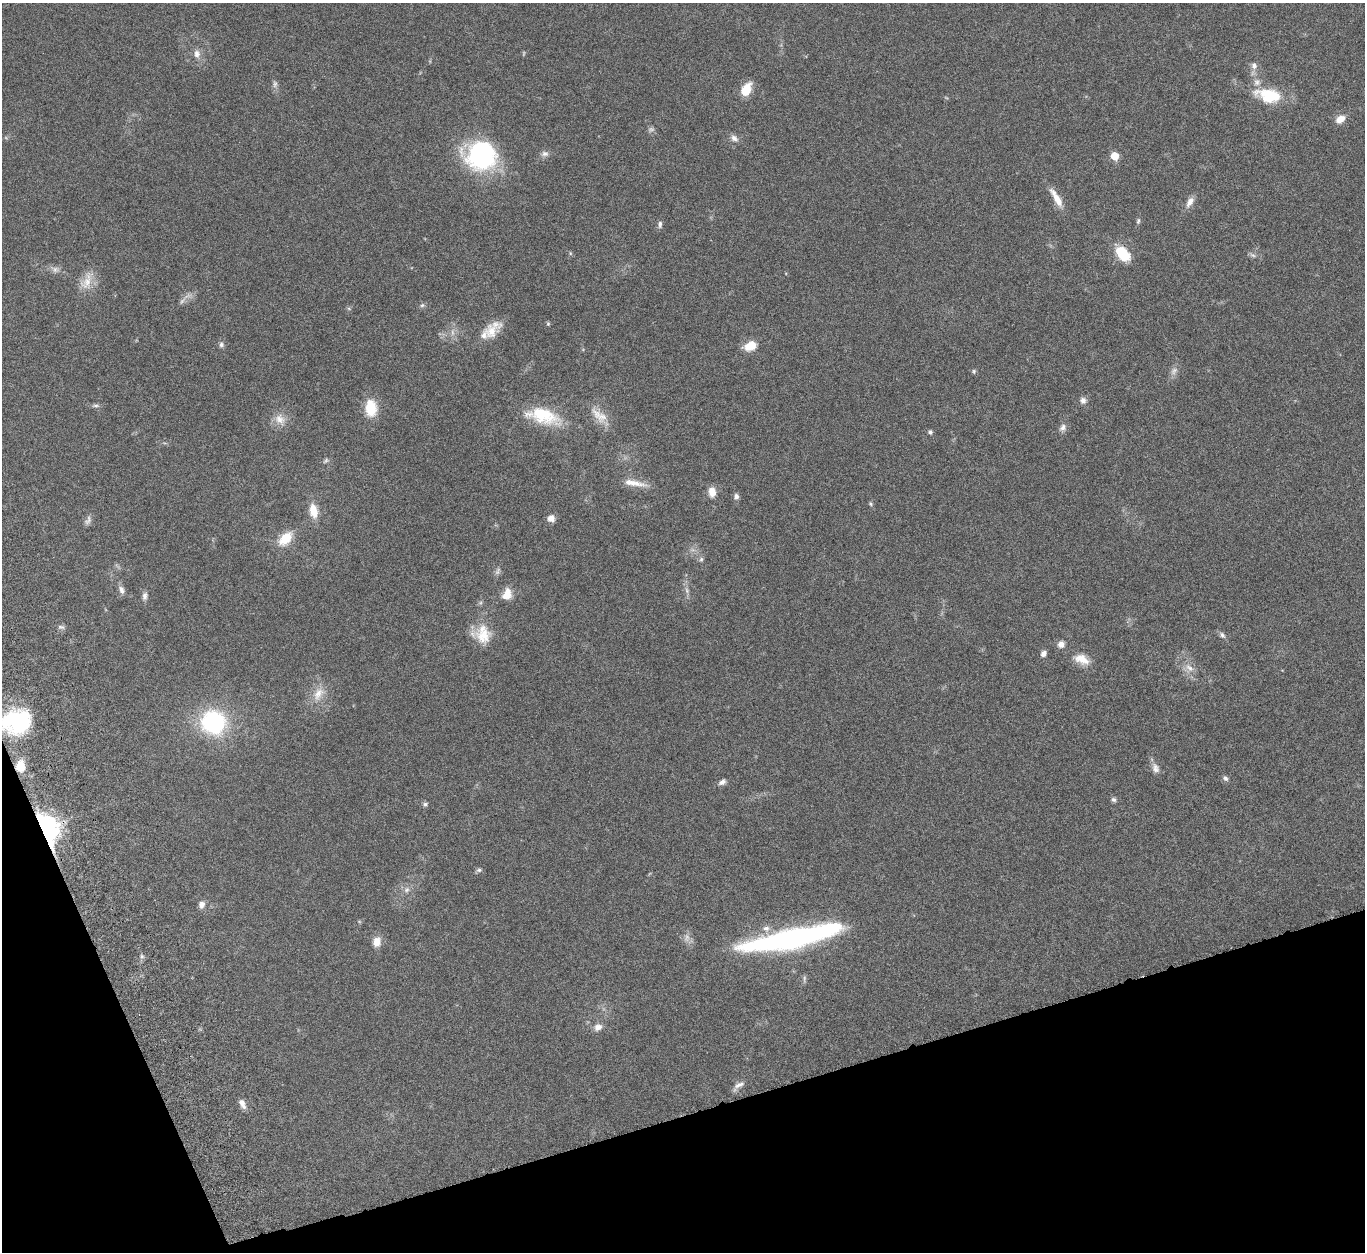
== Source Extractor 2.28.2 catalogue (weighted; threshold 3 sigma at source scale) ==
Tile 14 of 4 x 4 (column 2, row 4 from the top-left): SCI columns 1480-2842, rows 333-1582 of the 5682 x 5544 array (HDU 1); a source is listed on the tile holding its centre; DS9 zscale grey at full resolution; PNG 1367 x 1254 px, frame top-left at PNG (2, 3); no overlay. Shown black and unused: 15% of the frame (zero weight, under 5 of 10 exposures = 6% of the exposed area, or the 3 px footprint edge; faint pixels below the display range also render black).
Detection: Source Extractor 2.28.2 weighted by HDU 2 'WHT'; one run over the whole footprint, this tile lists its part. Background 0.0278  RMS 0.0018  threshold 0.00726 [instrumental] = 3 sigma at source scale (4.09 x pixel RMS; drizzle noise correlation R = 1.36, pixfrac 0.8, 0.05/0.05 arcsec/px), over >= 5 px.
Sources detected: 88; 9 too faint to see at this stretch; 1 inside a brighter object's white glare — not listed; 2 inside a brighter listed object's ellipse — not listed separately; the other 76 listed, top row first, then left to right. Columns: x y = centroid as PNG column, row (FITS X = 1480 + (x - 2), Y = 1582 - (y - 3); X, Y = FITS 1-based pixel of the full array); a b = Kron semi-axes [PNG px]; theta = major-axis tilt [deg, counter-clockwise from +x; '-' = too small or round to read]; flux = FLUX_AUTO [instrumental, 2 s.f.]
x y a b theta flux
197 54 12 9 -84 1.1
1254 66 10 8 -73 0.88
275 84 12 7 -90 0.6
746 89 14 9 62 3.3
1269 95 33 17 -12 6.9
1340 119 12 8 34 1.6
734 138 12 8 -46 0.82
545 154 11 8 12 0.74
480 156 34 30 -16 22
1114 156 6 5 - 4.2
1056 198 28 8 -59 2.3
1190 202 16 8 60 1.2
1138 221 9 5 75 0.34
660 224 10 5 89 0.49
570 253 6 4 -72 0.2
1122 253 15 9 -49 6.6
1253 255 10 5 -24 0.48
55 269 13 9 -13 0.88
87 281 29 14 67 2.8
422 305 7 5 22 0.36
349 309 6 4 -20 0.21
548 323 6 4 -70 0.22
491 331 27 14 49 3.4
221 344 8 7 - 0.47
750 346 15 11 19 2.4
974 371 6 6 - 0.28
1174 371 13 9 63 0.92
1083 400 9 8 - 0.77
96 406 11 4 -1 0.44
371 408 21 15 -85 4.2
543 416 43 18 -16 8.1
599 416 32 12 -46 2.7
280 419 19 14 -55 1.9
1063 428 12 9 63 0.8
930 432 6 6 - 0.36
326 461 9 5 38 0.35
635 483 35 8 -10 2.3
712 492 11 9 -83 1.7
736 496 8 6 76 0.56
870 504 7 5 -43 0.26
313 511 18 10 -78 2.6
551 518 8 8 - 1.1
88 520 14 7 62 0.68
285 539 20 12 45 3.6
701 559 7 6 - 0.39
498 571 11 7 65 0.56
121 590 12 8 -63 0.76
687 590 10 6 -73 0.66
507 594 14 11 69 2.1
145 596 11 7 80 0.69
61 627 10 6 -2 0.47
482 634 25 22 -37 4.2
1222 635 10 6 -46 0.55
1061 644 9 8 - 0.92
1043 654 6 5 - 0.75
1082 659 20 11 -23 2.4
1189 668 16 10 -35 1.7
318 694 23 15 58 2.9
16 721 28 23 7 17
213 722 20 19 - 22
20 766 14 10 84 2.8
1155 768 15 9 -72 1
1225 778 8 6 -42 0.44
722 782 10 6 30 0.68
1114 800 7 6 - 0.43
425 804 7 6 - 0.4
46 828 10 7 -68 180
479 870 8 6 21 0.41
407 890 10 8 45 0.82
202 905 9 7 75 0.9
788 940 92 19 10 43
377 942 12 9 79 1.8
142 956 6 5 - 0.34
598 1027 10 8 22 1.2
739 1085 16 7 28 0.93
242 1104 13 7 -61 1.1
Overlapping masked pixels (flux is a lower limit): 2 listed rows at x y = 20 766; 46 828
Isophote crosses this tile's border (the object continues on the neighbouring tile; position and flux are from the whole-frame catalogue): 1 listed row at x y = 16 721